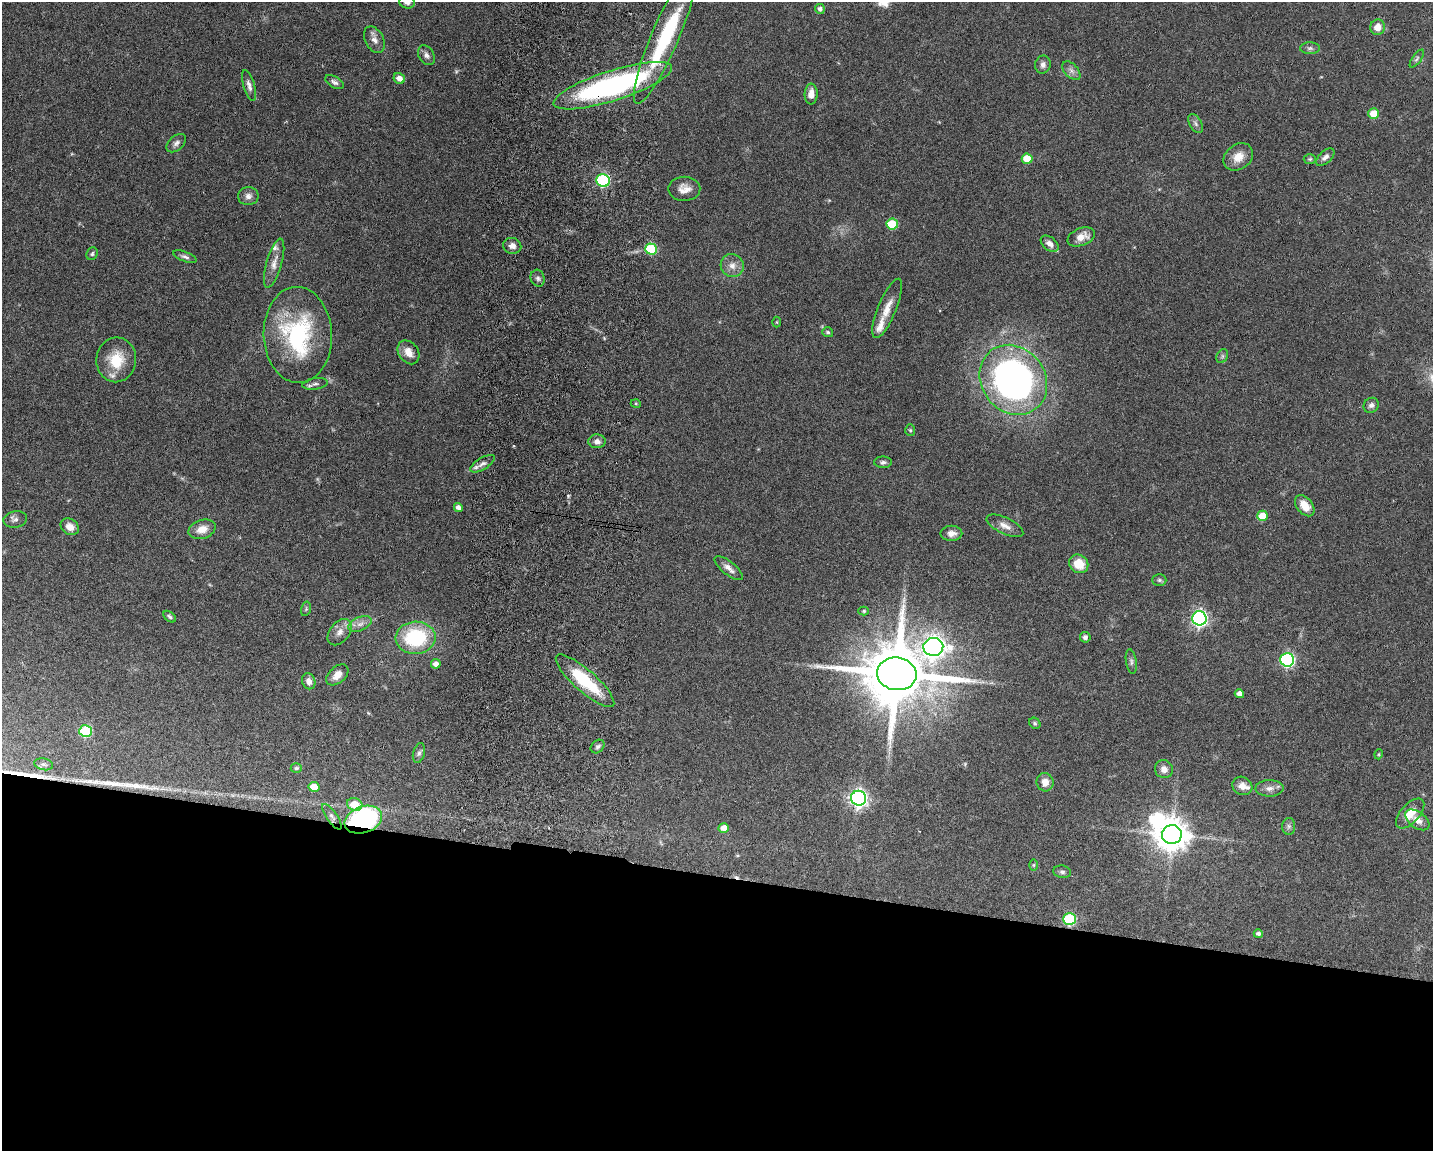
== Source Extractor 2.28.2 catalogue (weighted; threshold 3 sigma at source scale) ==
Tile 11 of 3 x 4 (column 2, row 4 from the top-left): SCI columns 1708-3138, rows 10-1158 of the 4734 x 4618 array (HDU 1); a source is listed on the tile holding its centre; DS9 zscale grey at full resolution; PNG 1435 x 1153 px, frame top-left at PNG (2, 2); each listed source drawn as its Kron ellipse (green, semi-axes under 4 px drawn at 4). Shown black and unused: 24% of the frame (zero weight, under 3 of 6 exposures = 3% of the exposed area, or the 3 px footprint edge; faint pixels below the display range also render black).
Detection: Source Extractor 2.28.2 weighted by HDU 2 'WHT'; one run over the whole footprint, this tile lists its part. Background 0.0872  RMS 0.0032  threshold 0.0131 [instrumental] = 3 sigma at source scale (4.09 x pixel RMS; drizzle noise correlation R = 1.36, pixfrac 0.8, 0.05/0.05 arcsec/px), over >= 5 px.
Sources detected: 114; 2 inside a brighter object's white glare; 3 cosmic-ray / hot-pixel residue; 3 long thin detections or spike segments (spike, bleed or trail) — neither listed nor drawn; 3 inside a brighter listed object's ellipse — not listed separately; the other 103 listed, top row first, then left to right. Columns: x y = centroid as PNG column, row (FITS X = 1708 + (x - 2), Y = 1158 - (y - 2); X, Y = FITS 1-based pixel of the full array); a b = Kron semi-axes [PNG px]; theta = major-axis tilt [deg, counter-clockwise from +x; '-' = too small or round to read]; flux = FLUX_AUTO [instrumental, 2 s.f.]
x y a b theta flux
407 2 8 6 -12 1.3
820 9 5 5 - 1
1377 27 8 7 - 3
665 37 72 14 67 29
374 40 14 9 -63 1.9
1310 48 10 6 1 0.95
426 55 10 7 -57 1.3
1417 59 10 4 54 0.7
1043 65 9 7 79 1.2
1071 71 11 6 -46 1.3
399 78 6 5 - 1.8
334 82 10 5 -30 0.93
249 85 16 5 -74 1.4
613 86 62 15 18 73
811 94 10 6 87 2.7
1374 114 5 5 - 5.5
1196 124 10 6 -60 0.9
176 143 11 7 40 1.2
1238 157 16 12 36 3.8
1325 157 11 6 43 1.4
1027 159 5 5 - 7.1
1310 159 6 5 - 0.48
603 180 7 6 - 30
684 189 16 12 0 3
248 196 10 9 - 1.5
892 224 6 5 - 14
1081 237 14 8 21 3.2
1050 244 10 6 -40 1.7
512 246 9 8 - 1.7
651 249 6 5 - 19
92 254 7 5 60 0.58
185 257 12 5 -20 0.93
274 263 25 7 74 2.9
732 265 11 11 - 2.4
538 278 8 7 - 0.91
887 308 32 9 68 4.3
777 322 5 3 - 0.3
828 332 5 5 - 0.56
298 335 48 34 -88 36
408 352 13 9 -55 2.9
1222 356 7 5 62 0.71
116 360 22 20 83 8.4
1013 380 37 32 -52 140
315 384 13 5 9 1
636 404 5 3 - 0.34
1371 405 8 7 - 1.1
910 430 6 5 - 0.42
597 441 8 7 - 1.5
883 462 8 6 1 0.84
482 464 14 6 31 1.4
1305 506 12 8 -51 4.1
458 508 4 4 - 1.4
1263 516 5 5 - 6.4
15 519 12 8 11 1.2
1005 526 20 8 -26 2.6
70 527 10 7 -35 2.6
202 529 14 9 17 3.3
951 533 11 7 1 2
1079 564 10 9 - 6
729 568 17 6 -38 1.9
1159 580 7 6 - 0.62
306 609 7 4 75 0.48
864 611 5 4 - 0.51
170 617 7 4 -39 0.68
1199 618 7 7 - 84
360 624 12 6 23 1.6
340 632 15 9 51 2.2
1085 637 5 5 - 0.98
416 638 20 16 5 23
933 647 10 9 - 200
1287 660 7 6 - 50
1131 662 12 5 -81 0.87
436 664 5 5 - 1.5
897 674 20 16 -7 3100
337 675 13 8 42 2.8
309 681 8 6 -67 1.7
585 681 38 11 -41 15
1239 694 5 4 - 1.5
1035 723 6 5 - 0.5
86 731 6 6 - 20
598 747 8 6 43 0.75
419 753 10 6 74 0.94
1379 754 5 3 - 0.26
44 764 9 6 -11 0.92
296 768 5 5 - 0.66
1164 769 9 8 - 1.9
1045 782 9 8 - 2.3
1242 786 10 9 - 2.5
314 787 5 5 - 5.3
1269 788 14 8 1 1.8
859 798 7 7 - 120
355 804 8 6 -20 6
1410 814 18 9 48 4.6
332 817 15 5 -56 1.3
363 820 19 13 20 56
1417 820 14 8 -37 2.3
1289 826 8 6 -89 0.84
724 828 5 4 - 2.9
1172 835 10 9 - 570
1033 865 6 4 89 0.35
1062 872 9 6 -9 0.82
1069 919 6 6 - 25
1258 934 4 4 - 0.84
Overlapping masked pixels (flux is a lower limit): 2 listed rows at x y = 613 86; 363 820
Isophote crosses this tile's border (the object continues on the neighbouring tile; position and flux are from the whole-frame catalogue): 1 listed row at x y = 407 2